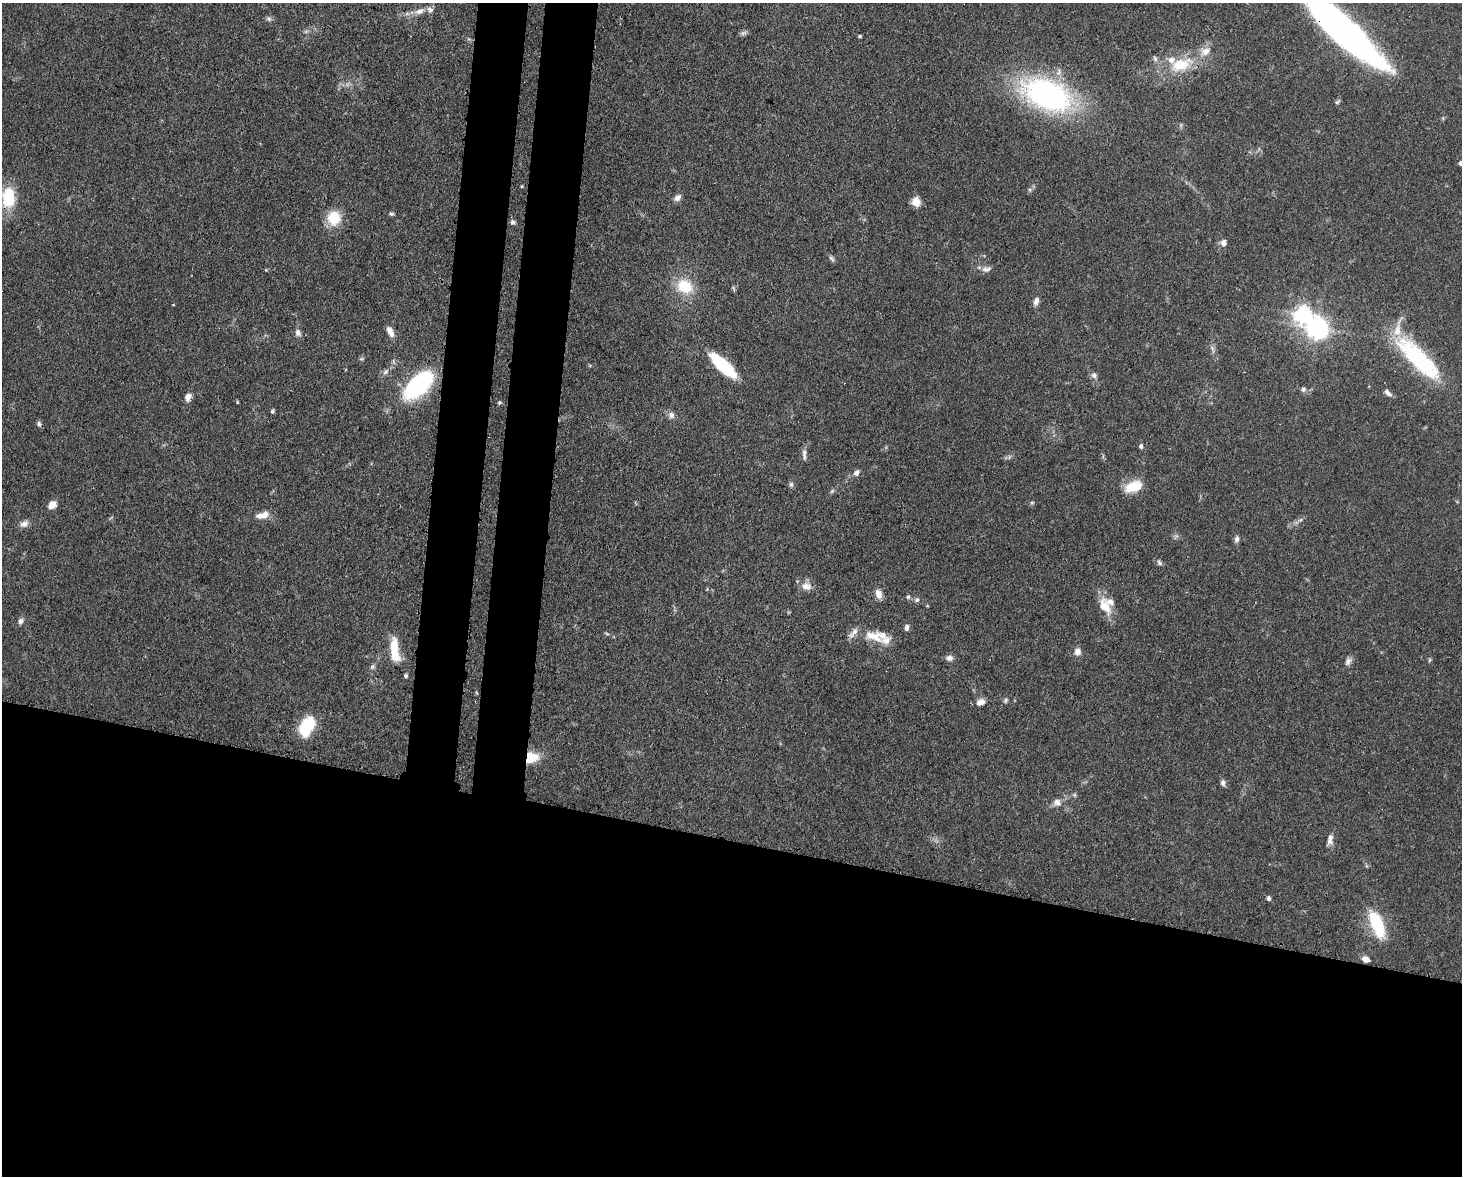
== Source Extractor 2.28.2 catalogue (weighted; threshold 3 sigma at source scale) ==
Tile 11 of 3 x 4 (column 2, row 4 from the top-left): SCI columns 1761-3220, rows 73-1246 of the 4864 x 4844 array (HDU 1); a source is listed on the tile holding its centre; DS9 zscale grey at full resolution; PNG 1464 x 1178 px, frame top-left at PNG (2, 3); no overlay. Shown black and unused: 33% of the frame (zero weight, under 3 of 4 exposures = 9% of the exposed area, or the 3 px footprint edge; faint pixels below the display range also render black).
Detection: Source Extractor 2.28.2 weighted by HDU 2 'WHT'; one run over the whole footprint, this tile lists its part. Background 0.12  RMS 0.005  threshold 0.0225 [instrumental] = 3 sigma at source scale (4.5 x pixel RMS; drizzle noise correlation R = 1.50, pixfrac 1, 0.05/0.05 arcsec/px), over >= 5 px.
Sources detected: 92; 1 too faint to see at this stretch — not listed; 9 inside a brighter listed object's ellipse — not listed separately; the other 82 listed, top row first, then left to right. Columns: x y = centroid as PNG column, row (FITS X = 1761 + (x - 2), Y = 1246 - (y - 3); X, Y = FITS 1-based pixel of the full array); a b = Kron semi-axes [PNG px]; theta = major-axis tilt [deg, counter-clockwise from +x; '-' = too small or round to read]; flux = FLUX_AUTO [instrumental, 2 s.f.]
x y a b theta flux
419 11 16 7 21 4.1
269 19 8 6 -34 1.2
1342 29 93 21 -43 230
306 31 7 4 19 0.85
743 33 9 6 19 1.3
860 36 4 3 - 0.63
1155 59 8 5 -63 1.2
1180 65 33 17 19 20
1047 95 36 21 -23 150
1337 102 8 4 35 0.84
1461 163 5 4 - 1.8
522 186 5 3 - 0.45
1030 190 6 4 -72 0.68
8 197 25 15 89 20
678 198 11 7 40 2.3
916 202 11 10 - 4.3
391 214 7 4 7 0.9
334 218 17 16 - 13
512 222 7 6 - 1.3
1223 243 7 6 - 2.9
832 258 10 5 -49 1.2
986 269 14 8 6 2.4
266 270 4 4 - 0.45
685 286 20 16 -31 16
1036 301 12 6 70 2.2
1302 315 7 7 - 170
1318 329 7 7 - 330
390 330 10 8 -86 2.7
298 333 9 7 -75 2.1
1212 349 12 4 -67 1.5
361 359 6 4 18 0.71
1418 359 66 19 -45 50
723 365 31 10 -43 30
386 372 9 6 45 1.8
1094 375 8 7 - 1.7
418 385 24 12 44 75
1303 389 7 6 - 1.4
1387 393 10 5 -42 2.1
188 397 9 7 71 3.1
237 402 4 3 - 0.45
499 402 6 4 50 0.72
272 411 5 4 - 0.89
671 415 9 8 - 2.2
39 424 7 5 -67 1.1
1141 446 6 5 - 1.3
804 454 16 5 -88 1.9
857 472 10 7 47 1.9
791 484 7 6 - 1.2
1134 486 21 12 21 11
832 491 7 4 46 0.85
1032 503 6 4 1 0.67
52 505 8 6 42 5.3
263 515 16 8 13 5.1
1300 520 7 4 18 0.92
24 524 13 8 23 2.6
1237 539 8 5 73 1.6
1159 563 9 5 -46 1.2
806 586 14 10 -14 4.3
879 594 11 7 -68 3.6
908 597 6 5 - 0.89
917 600 6 5 - 1
1105 606 27 13 -63 8.9
20 621 9 6 69 1.7
907 627 8 5 85 1.7
874 636 31 14 -19 11
394 650 30 10 -83 12
1077 651 10 8 85 2.8
949 658 9 7 -8 2.3
1430 660 6 4 88 0.65
1348 661 11 7 65 2
372 667 7 6 - 1.2
406 676 5 5 - 0.75
1006 700 7 5 61 0.94
980 702 12 8 18 3
306 726 21 13 60 22
530 758 12 9 19 15
1223 783 8 6 -81 1.7
1057 802 12 10 -34 3.1
1330 839 15 7 76 2.9
1268 898 5 4 - 1.3
1377 924 31 12 -68 25
1365 959 7 6 - 3.8
Overlapping masked pixels (flux is a lower limit): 2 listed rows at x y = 1342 29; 530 758
Isophote crosses this tile's border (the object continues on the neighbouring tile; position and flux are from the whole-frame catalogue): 2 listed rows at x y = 1342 29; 1461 163